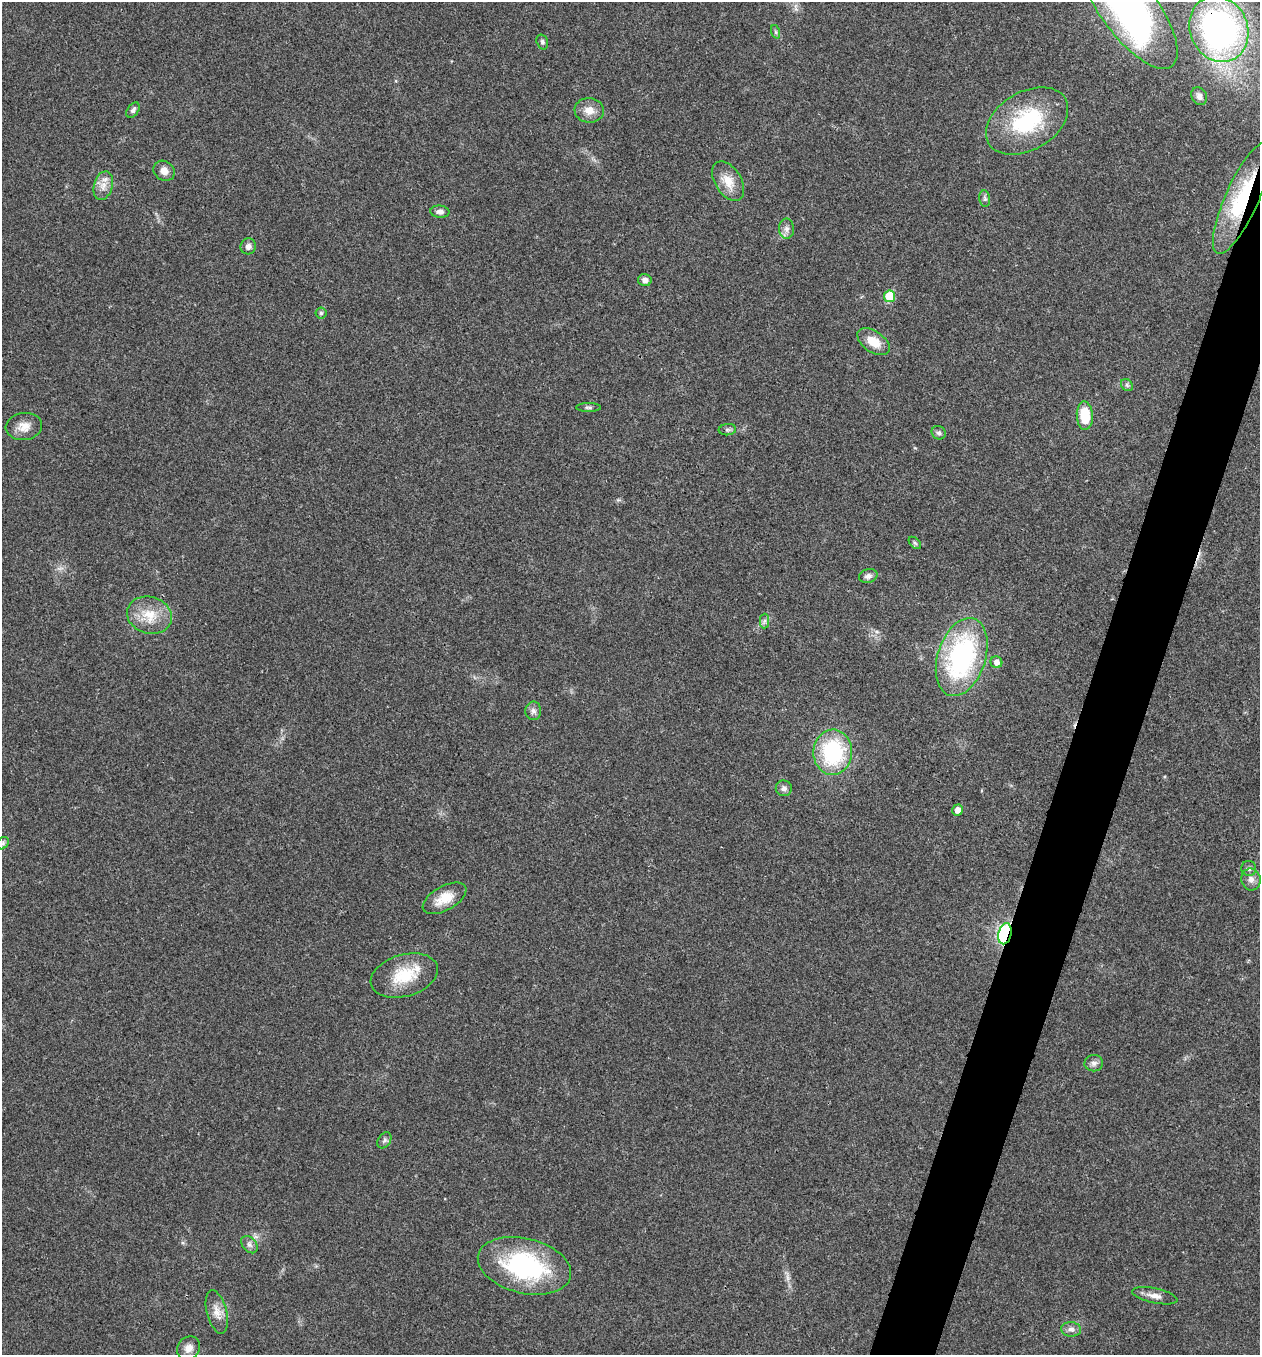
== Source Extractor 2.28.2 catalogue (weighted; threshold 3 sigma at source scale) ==
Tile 10 of 4 x 4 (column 2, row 3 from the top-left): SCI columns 1393-2650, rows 1359-2711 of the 5433 x 5419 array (HDU 1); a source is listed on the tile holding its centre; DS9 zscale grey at full resolution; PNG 1262 x 1357 px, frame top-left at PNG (2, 2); each listed source drawn as its Kron ellipse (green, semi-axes under 4 px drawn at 4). Shown black and unused: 4% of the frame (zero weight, under 3 of 4 exposures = <1% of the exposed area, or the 3 px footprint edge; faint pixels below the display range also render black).
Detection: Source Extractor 2.28.2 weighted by HDU 2 'WHT'; one run over the whole footprint, this tile lists its part. Background 0.0239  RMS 0.0041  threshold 0.0183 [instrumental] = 3 sigma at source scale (4.5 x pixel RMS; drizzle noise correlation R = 1.50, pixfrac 1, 0.05/0.05 arcsec/px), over >= 5 px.
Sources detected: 51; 1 cosmic-ray / hot-pixel residue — neither listed nor drawn; the other 50 listed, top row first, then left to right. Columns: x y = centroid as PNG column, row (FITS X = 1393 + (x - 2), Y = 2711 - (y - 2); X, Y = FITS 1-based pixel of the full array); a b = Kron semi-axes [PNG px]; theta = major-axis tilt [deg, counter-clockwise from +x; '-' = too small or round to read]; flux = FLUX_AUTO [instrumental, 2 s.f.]
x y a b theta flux
1130 10 71 28 -53 160
1219 29 34 29 -66 140
776 32 7 4 -71 0.67
542 42 7 5 -73 0.97
1199 96 9 7 -62 2
133 110 8 5 54 1.3
589 110 14 12 -6 4.4
1027 121 44 29 31 35
164 171 11 9 -35 2.7
728 181 22 13 -58 6.6
103 186 15 9 74 3.7
1242 198 60 16 66 35
985 199 8 5 -83 0.9
440 212 9 6 -5 1.9
786 229 10 7 -89 1.9
248 246 8 7 - 1.7
645 280 7 6 - 2.1
889 296 6 5 - 14
321 313 5 5 - 0.64
874 342 18 10 -35 7.5
1127 385 7 5 -48 0.84
589 407 12 4 0 0.89
1085 416 14 8 -87 13
24 426 18 13 7 4.7
727 430 9 5 5 1
939 433 7 6 - 1.2
915 543 7 4 -45 0.71
868 576 9 6 14 1.7
149 615 23 18 -16 9.9
765 621 7 5 89 1
962 657 40 24 72 71
996 662 6 5 - 2.2
533 711 9 8 - 1.7
833 752 22 19 88 38
784 788 8 8 - 1.5
958 810 5 5 - 3.4
3 843 7 5 49 0.8
1249 869 7 7 - 1.2
1251 879 11 9 -77 2.5
445 898 24 12 29 7.4
1005 934 11 6 76 59
404 975 34 21 16 15
1094 1063 9 8 - 1.7
384 1140 9 6 56 1.2
249 1245 10 7 -50 1.5
524 1266 47 27 -14 53
1155 1296 23 7 -12 3.2
217 1312 22 10 -76 4.3
1071 1329 10 7 -5 1.8
189 1348 12 11 - 3
Overlapping masked pixels (flux is a lower limit): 3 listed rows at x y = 1219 29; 1242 198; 1005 934
Isophote crosses this tile's border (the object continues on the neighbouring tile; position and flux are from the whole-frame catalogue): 1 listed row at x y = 1130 10